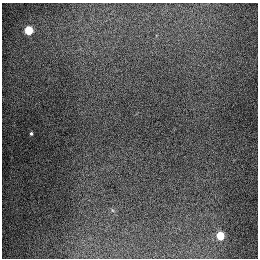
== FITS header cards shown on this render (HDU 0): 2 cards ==
NAXIS1  =                  256
NAXIS2  =                  256

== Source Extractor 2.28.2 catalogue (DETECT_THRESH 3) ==
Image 256 x 256 px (HDU 0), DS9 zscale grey, 1 PNG px = 1 image px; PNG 260 x 260 px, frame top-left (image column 1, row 256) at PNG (2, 3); no overlay
Background 1310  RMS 27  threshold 81.8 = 3 sigma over >= 5 px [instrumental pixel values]
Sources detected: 3; all 3 listed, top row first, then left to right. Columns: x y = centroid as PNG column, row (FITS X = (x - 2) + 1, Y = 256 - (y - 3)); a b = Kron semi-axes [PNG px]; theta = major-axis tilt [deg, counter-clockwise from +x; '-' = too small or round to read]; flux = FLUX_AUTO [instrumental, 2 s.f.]
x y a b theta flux
29 30 5 5 - 90000
31 133 3 3 - 2400
220 235 5 5 - 70000